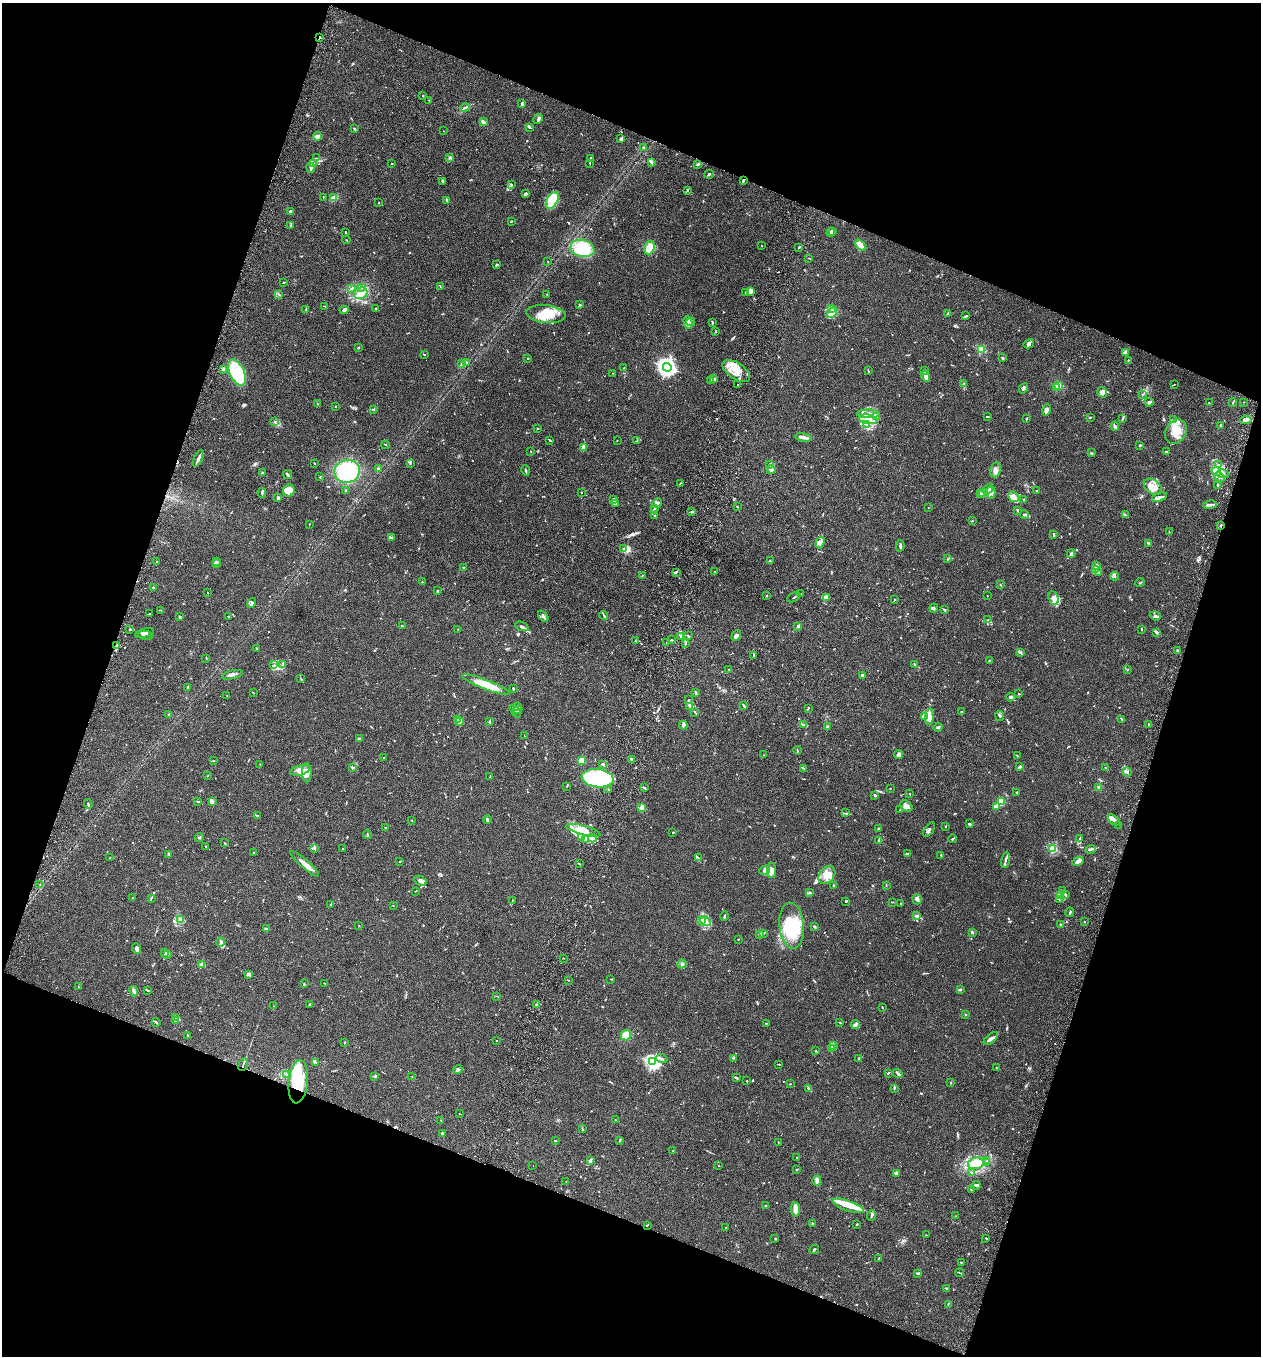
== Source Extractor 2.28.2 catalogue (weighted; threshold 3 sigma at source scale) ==
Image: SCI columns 192-5224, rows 29-5443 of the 5545 x 5467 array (HDU 1 of 3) = the unmasked area's bounding box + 8 px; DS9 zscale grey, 4 x 4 block average (1 PNG px = mean of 4 x 4 image px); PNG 1263 x 1358 px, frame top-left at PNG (2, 3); each listed source drawn as its Kron ellipse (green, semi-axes under 4 px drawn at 4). Shown black and unused: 39% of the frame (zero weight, under 3 of 6 exposures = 3% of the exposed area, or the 3 px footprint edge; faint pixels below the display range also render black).
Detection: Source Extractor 2.28.2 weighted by HDU 2 'WHT'. Background 0.0188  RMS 0.002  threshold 0.00818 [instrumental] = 3 sigma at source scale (4.09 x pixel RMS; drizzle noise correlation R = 1.36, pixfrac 0.8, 0.05/0.05 arcsec/px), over >= 5 px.
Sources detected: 1046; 3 too faint to see at this stretch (4 x 4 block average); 9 inside a brighter object's white glare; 5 cosmic-ray / hot-pixel residue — neither listed nor drawn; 45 coinciding with a brighter row at this scale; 123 inside a brighter listed object's ellipse — not listed separately; of the other 861, all 500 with FLUX_AUTO >= 0.494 (the completeness limit of this list) listed and drawn (361 fainter detections not listed), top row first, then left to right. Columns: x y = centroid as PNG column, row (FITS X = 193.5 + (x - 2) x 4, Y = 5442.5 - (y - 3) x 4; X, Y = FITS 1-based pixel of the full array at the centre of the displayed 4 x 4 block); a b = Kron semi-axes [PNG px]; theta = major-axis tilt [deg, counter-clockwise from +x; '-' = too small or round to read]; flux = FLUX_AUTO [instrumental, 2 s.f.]
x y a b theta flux
319 37 3 2 - 1
423 95 2 2 - 0.85
429 100 2 2 - 0.58
522 104 2 2 - 3.1
465 107 5 2 - 1.8
538 119 5 3 - 1.8
483 122 2 2 - 5.7
529 127 3 2 - 1
355 128 3 2 - 0.75
443 131 2 2 - 0.89
318 136 4 3 - 2.6
621 139 3 2 - 4.3
643 148 3 2 - 1.2
450 157 3 2 - 1.3
316 158 3 2 - 0.87
590 158 4 2 - 0.79
651 162 4 3 - 1.5
392 163 2 2 - 0.59
590 163 3 2 - 0.52
314 164 2 2 - 0.61
697 165 4 2 - 1.1
310 168 5 3 - 2.9
709 174 5 2 - 1.2
743 180 3 2 - 1.3
443 182 4 2 - 1.4
511 184 2 2 - 0.9
687 191 3 2 - 0.83
525 193 3 2 - 1.3
323 197 2 2 - 0.51
334 198 4 3 - 7.1
446 200 3 2 - 2.3
552 200 9 5 61 30
379 202 2 2 - 0.56
291 211 2 2 - 2.7
511 221 2 2 - 0.67
290 225 2 2 - 0.79
833 231 2 2 - 0.89
830 232 3 3 - 1.6
346 233 3 2 - 0.86
346 240 4 2 - 0.57
860 245 6 3 -49 16
761 246 2 2 - 0.49
799 247 2 2 - 0.83
582 248 12 8 -12 38
649 248 7 5 70 9.4
809 258 3 2 - 0.56
548 262 2 2 - 0.57
496 265 3 2 - 0.88
283 282 3 2 - 0.75
440 286 2 2 - 0.5
362 287 3 2 - 0.72
352 288 3 2 - 1.3
750 291 3 3 - 5.9
745 292 2 2 - 0.94
361 293 7 5 26 7.3
279 294 3 2 - 0.89
547 294 2 2 - 0.73
580 305 3 2 - 0.99
325 306 2 2 - 0.92
375 308 2 2 - 2.5
832 308 3 2 - 0.8
306 309 4 2 - 1.2
344 310 4 4 - 2.3
832 313 6 3 43 4.1
948 313 3 2 - 0.72
546 314 20 9 -6 22
966 316 3 2 - 0.69
688 322 6 2 -75 2.5
691 322 4 2 - 1.5
712 323 3 2 - 0.72
715 332 3 2 - 0.67
1029 344 5 4 - 2.2
358 347 3 2 - 0.77
981 349 2 2 - 56
1125 352 4 3 - 3.8
424 354 3 2 - 0.73
528 358 2 2 - 1.1
1003 358 2 2 - 1.7
1128 361 2 2 - 0.79
467 362 3 2 - 0.96
461 364 2 2 - 0.63
667 367 4 4 - 390
624 368 2 2 - 0.77
223 369 2 2 - 1.9
736 371 16 8 -34 16
868 371 3 2 - 0.93
925 371 4 2 - 0.63
237 373 14 7 -65 64
613 373 2 2 - 0.59
925 376 6 2 -59 2.7
713 378 3 2 - 1.1
710 380 2 2 - 0.55
964 383 3 2 - 0.58
737 384 2 2 - 0.57
1174 384 3 2 - 0.54
1058 386 2 2 - 56
1056 387 2 2 - 1.4
1023 388 5 3 - 2
1102 392 6 4 -56 4.2
1143 394 2 2 - 0.53
1149 402 4 2 - 2.7
1233 402 4 2 - 1.3
1244 402 2 2 - 0.54
1209 403 2 2 - 1.1
318 404 3 2 - 0.65
335 406 2 2 - 1.1
373 410 3 2 - 0.77
1046 410 6 2 76 2.7
868 414 11 3 -1 5.9
987 416 4 2 - 1.1
876 417 3 2 - 1.1
1090 417 3 2 - 0.85
1122 418 2 2 - 0.72
868 419 9 4 -10 9.3
1026 419 2 2 - 1
1173 420 2 2 - 0.95
1246 420 6 2 7 2.4
274 421 2 2 - 0.51
867 424 3 2 - 1.2
1220 425 2 2 - 1.3
1115 426 5 3 - 2.6
537 429 2 2 - 0.51
1176 432 13 10 62 18
804 437 8 2 -10 6.1
550 440 3 2 - 0.75
617 440 2 2 - 0.89
637 441 2 2 - 0.63
386 445 4 2 - 0.72
1140 445 2 2 - 1.6
584 448 4 2 - 5.8
531 451 2 2 - 0.64
1167 452 3 2 - 1.4
1091 453 3 2 - 0.92
198 458 9 2 64 4
314 463 2 2 - 0.85
410 464 2 2 - 0.57
770 465 4 2 - 1.4
1219 465 3 2 - 0.81
378 469 4 3 - 1.9
525 470 5 2 - 1.8
771 470 4 3 - 2.4
995 470 8 5 81 6.3
347 471 13 11 9 70
263 472 2 2 - 0.61
1216 472 5 4 - 4.2
288 474 5 2 - 2.2
1223 474 6 2 -11 2.7
320 477 2 2 - 0.84
1219 477 6 3 -25 5.1
680 483 3 2 - 0.5
1218 485 3 2 - 0.83
1153 487 10 6 -36 9.6
988 489 6 3 53 3.5
289 491 6 5 - 12
346 491 4 2 - 1.4
1037 491 3 2 - 0.91
991 492 6 3 87 6
262 493 5 2 - 1.5
581 493 2 2 - 0.51
980 494 3 2 - 1.2
983 494 2 2 - 0.88
1013 497 6 4 -40 4.4
1159 497 8 3 19 3.5
278 498 4 2 - 3
614 500 3 2 - 0.94
1024 500 2 2 - 0.74
657 503 5 3 - 2.6
615 504 2 2 - 0.8
1210 505 7 2 7 3
737 507 3 2 - 0.8
929 508 2 2 - 0.51
654 509 2 2 - 0.91
1018 510 2 2 - 1.1
654 511 3 2 - 0.82
691 511 2 2 - 0.66
655 515 2 2 - 1.1
1025 515 4 2 - 2.9
1125 515 2 2 - 0.56
972 521 2 2 - 0.91
309 524 2 2 - 0.52
1221 525 2 2 - 1.4
1169 532 3 2 - 0.91
1054 534 3 2 - 2.1
391 538 4 2 - 1.6
820 543 6 4 73 3.3
1148 543 4 2 - 1.6
900 546 5 2 - 1.9
623 549 4 2 - 1.8
1071 554 4 2 - 2.1
948 558 2 2 - 0.65
216 561 2 2 - 0.66
770 561 3 2 - 0.58
156 562 2 2 - 0.56
216 563 4 2 - 0.97
1097 565 3 2 - 1.4
463 567 3 2 - 0.8
1095 569 3 2 - 1.1
715 571 2 2 - 0.52
676 572 3 2 - 1.2
1099 572 3 2 - 1.1
643 575 2 2 - 0.5
1115 576 4 2 - 1.8
422 582 2 2 - 0.83
1140 583 5 2 - 0.87
1001 585 2 2 - 0.52
154 588 2 2 - 0.54
437 591 3 2 - 1.5
208 593 2 2 - 0.74
801 594 4 2 - 0.54
766 596 2 2 - 1.1
987 596 2 2 - 0.53
794 597 7 2 27 1.4
826 598 3 2 - 1.8
1054 598 7 5 -68 7.2
895 599 2 2 - 0.63
252 603 5 2 - 1.9
934 608 4 3 - 2
945 609 4 2 - 0.66
161 610 2 2 - 0.62
149 614 2 2 - 0.65
604 615 4 2 - 1
180 616 3 2 - 1.3
229 616 3 2 - 0.89
543 616 6 2 -53 2.7
1155 616 6 2 -21 1.6
988 620 2 2 - 0.66
402 626 3 2 - 0.7
522 626 7 3 -21 3.1
798 626 3 3 - 1.8
130 629 2 2 - 2
457 629 2 2 - 0.6
1141 629 3 2 - 1
1157 632 3 2 - 2.8
145 633 10 2 15 3.6
145 635 7 3 -11 3
736 635 6 4 58 4.2
681 636 3 2 - 1.2
688 636 3 2 - 0.81
635 640 2 2 - 0.75
671 640 2 2 - 0.85
667 642 2 2 - 0.68
685 644 2 2 - 0.6
116 645 3 2 - 1.1
256 648 3 2 - 0.77
1177 650 2 2 - 0.93
1020 652 3 2 - 1.2
753 655 3 2 - 0.94
206 658 3 2 - 0.76
989 660 2 2 - 0.85
283 664 2 2 - 0.84
274 665 3 2 - 1
915 665 2 2 - 0.85
1127 669 2 2 - 0.62
729 670 2 2 - 0.58
232 675 10 2 13 3.7
862 675 4 2 - 2
301 679 3 2 - 0.63
486 684 25 5 -21 24
188 687 3 2 - 2.6
513 688 2 2 - 1.2
253 693 3 2 - 0.51
696 693 3 2 - 2
1019 694 2 2 - 0.93
227 696 2 2 - 0.54
1011 697 5 3 - 1.8
688 700 2 2 - 0.67
690 706 3 2 - 1
744 706 4 2 - 1.6
518 707 3 2 - 0.84
808 708 3 2 - 0.82
518 710 5 2 - 1.9
515 711 7 2 -50 2.8
695 712 3 2 - 0.85
961 712 2 2 - 1.7
169 715 3 3 - 3.4
1000 716 5 2 - 1.6
925 717 3 3 - 2.7
930 717 8 3 85 5
458 719 3 2 - 12
1122 719 2 2 - 0.92
460 721 4 4 - 3.4
490 722 2 2 - 0.57
1149 724 2 2 - 1
683 725 4 3 - 3.6
803 725 4 2 - 1.1
827 726 3 2 - 0.97
938 727 4 3 - 1.5
524 736 2 2 - 0.54
359 739 3 2 - 1.6
797 750 4 2 - 0.87
899 754 4 4 - 4
764 755 2 2 - 0.69
1017 756 3 2 - 0.58
384 757 2 2 - 1.7
631 759 3 2 - 1.5
581 760 4 2 - 8.1
213 761 2 2 - 1.3
260 764 2 2 - 0.51
603 764 3 2 - 2.8
1020 767 3 2 - 4.1
352 768 4 2 - 0.89
803 768 3 2 - 0.63
1106 768 4 2 - 0.82
300 770 10 5 15 8.8
1127 772 5 2 - 1.9
307 773 9 4 89 6.6
208 776 2 2 - 0.53
490 777 2 2 - 0.69
598 778 16 9 -7 140
567 786 2 2 - 0.54
644 787 3 2 - 1.3
1099 787 3 2 - 1.2
890 788 2 2 - 0.56
609 790 3 2 - 1.6
1016 792 2 2 - 0.56
910 794 2 2 - 1.1
875 795 3 2 - 1.7
198 801 3 2 - 0.97
212 801 4 3 - 4.5
1001 801 3 3 - 28
88 804 4 2 - 1.4
906 806 7 5 -36 5
996 806 4 3 - 3.1
642 808 3 2 - 11
900 810 2 2 - 0.51
846 813 3 2 - 0.97
257 816 3 2 - 0.8
487 820 4 2 - 2.3
1114 820 7 3 -40 4.7
412 821 2 2 - 0.56
969 824 3 2 - 1.5
1118 825 2 2 - 0.65
946 826 2 2 - 0.75
386 828 2 2 - 1.7
878 829 2 2 - 0.74
583 830 18 4 -15 14
929 830 8 3 55 2.6
673 832 3 2 - 0.96
367 834 4 2 - 0.96
200 837 4 2 - 1.2
581 838 2 2 - 0.54
592 838 4 3 - 5.2
1080 838 3 2 - 0.93
586 839 3 2 - 1.3
952 839 4 2 - 1.3
878 840 3 2 - 0.64
224 843 3 2 - 0.51
206 846 2 2 - 0.83
314 848 3 2 - 1.2
343 849 2 2 - 0.91
1053 849 2 2 - 83
1091 849 5 2 - 2.5
254 853 2 2 - 0.66
168 854 3 2 - 1
907 854 4 2 - 1.8
941 855 2 2 - 0.71
110 858 2 2 - 0.93
698 858 2 2 - 0.57
1005 860 8 2 81 2.4
400 861 2 2 - 0.96
1078 861 6 4 28 4.9
305 864 18 3 -41 7.4
579 864 3 2 - 0.84
764 870 6 3 38 3.3
772 871 7 4 -90 7.4
827 875 10 7 51 11
420 881 7 3 -26 3.1
40 885 2 2 - 0.53
834 886 3 2 - 2
886 886 2 2 - 0.69
1063 890 3 2 - 0.5
415 891 2 2 - 0.59
809 893 2 2 - 0.9
1065 895 2 2 - 0.71
1061 896 4 2 - 1.8
132 898 2 2 - 0.52
151 898 3 2 - 1
917 899 5 4 - 2.4
1059 899 2 2 - 0.52
512 900 3 2 - 0.6
845 901 3 2 - 0.86
892 902 2 2 - 0.52
901 904 2 2 - 0.57
331 905 3 2 - 3.1
393 905 2 2 - 0.52
1070 912 5 2 - 1.2
725 916 5 2 - 1.5
917 916 4 3 - 2.4
180 920 4 2 - 1.3
702 920 3 2 - 1.8
705 921 5 2 - 2
1084 922 2 2 - 0.62
1061 924 2 2 - 1
359 926 2 2 - 0.54
792 926 23 12 -85 53
815 927 3 2 - 1.4
267 929 4 2 - 2.6
972 932 3 2 - 1.2
763 933 3 2 - 0.91
760 934 2 2 - 15
738 939 2 2 - 0.56
221 942 5 3 - 2.7
137 948 5 3 - 5.4
165 953 4 2 - 1.8
167 954 3 2 - 0.64
563 958 2 2 - 0.5
202 964 2 2 - 5.4
682 964 4 4 - 3.4
249 975 2 2 - 0.7
611 979 2 2 - 0.72
568 980 2 2 - 0.55
325 983 2 2 - 0.57
304 984 2 2 - 0.94
78 987 2 2 - 0.59
148 990 3 2 - 0.68
960 990 3 2 - 1.1
134 991 5 3 - 2.5
496 996 2 2 - 0.5
309 1005 2 2 - 1.6
537 1005 3 2 - 2.7
274 1006 2 2 - 0.59
882 1007 2 2 - 0.76
966 1014 2 2 - 0.8
176 1018 3 2 - 0.97
176 1021 4 2 - 1.5
156 1022 4 2 - 1.9
840 1022 2 2 - 0.59
766 1023 2 2 - 0.53
855 1024 4 2 - 2.5
626 1035 5 5 - 19
188 1036 3 2 - 0.5
991 1038 8 3 39 3.1
496 1041 2 2 - 2.1
345 1042 2 2 - 0.71
833 1046 3 3 - 2
831 1048 3 2 - 1.4
816 1051 2 2 - 0.5
662 1058 5 2 - 1.6
733 1058 3 2 - 0.75
859 1059 3 2 - 1.4
316 1062 2 2 - 0.57
653 1062 2 2 - 260
779 1064 2 2 - 0.59
243 1065 6 2 70 1.5
996 1067 2 2 - 0.57
458 1069 5 2 - 1.9
888 1073 2 2 - 1.3
898 1073 5 3 - 1.8
287 1075 2 2 - 0.57
375 1076 3 2 - 2.6
412 1076 2 2 - 0.66
736 1078 4 2 - 1.1
747 1081 2 2 - 0.77
298 1082 22 9 83 43
951 1083 2 2 - 0.64
790 1084 2 2 - 0.51
809 1089 3 2 - 2.1
894 1089 3 2 - 0.69
459 1114 2 2 - 0.57
441 1120 2 2 - 0.51
615 1120 2 2 - 0.96
582 1129 2 2 - 0.59
442 1133 2 2 - 5.8
555 1140 3 2 - 0.8
620 1140 3 2 - 0.88
778 1142 2 2 - 0.5
673 1151 2 2 - 0.54
797 1157 3 2 - 0.7
590 1160 4 2 - 3.3
987 1160 2 2 - 0.56
986 1162 2 2 - 0.87
976 1163 8 5 15 12
533 1165 2 2 - 0.56
719 1166 2 2 - 0.54
797 1169 3 2 - 0.62
971 1172 2 2 - 0.6
896 1173 3 3 - 2.9
817 1180 5 4 - 3.1
566 1182 2 2 - 0.57
976 1185 4 2 - 3
971 1190 3 2 - 0.51
766 1206 3 2 - 1.6
848 1206 16 5 -20 13
795 1210 7 3 -87 9.6
872 1215 5 3 - 1.7
955 1216 3 2 - 0.61
812 1223 3 2 - 1.2
857 1224 2 2 - 1.1
647 1225 2 2 - 0.7
726 1227 2 2 - 0.73
926 1235 3 2 - 0.61
775 1238 3 2 - 0.79
986 1238 3 2 - 0.74
814 1249 5 2 - 1.3
879 1258 2 2 - 0.56
962 1262 3 2 - 0.82
918 1273 3 2 - 1.8
960 1273 4 2 - 1.1
947 1288 2 2 - 0.69
948 1304 3 2 - 0.59
Overlapping masked pixels (flux is a lower limit): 4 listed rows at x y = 319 37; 743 180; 1221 525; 298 1082
Diffuse or blended objects may show on this block-average render without a row.